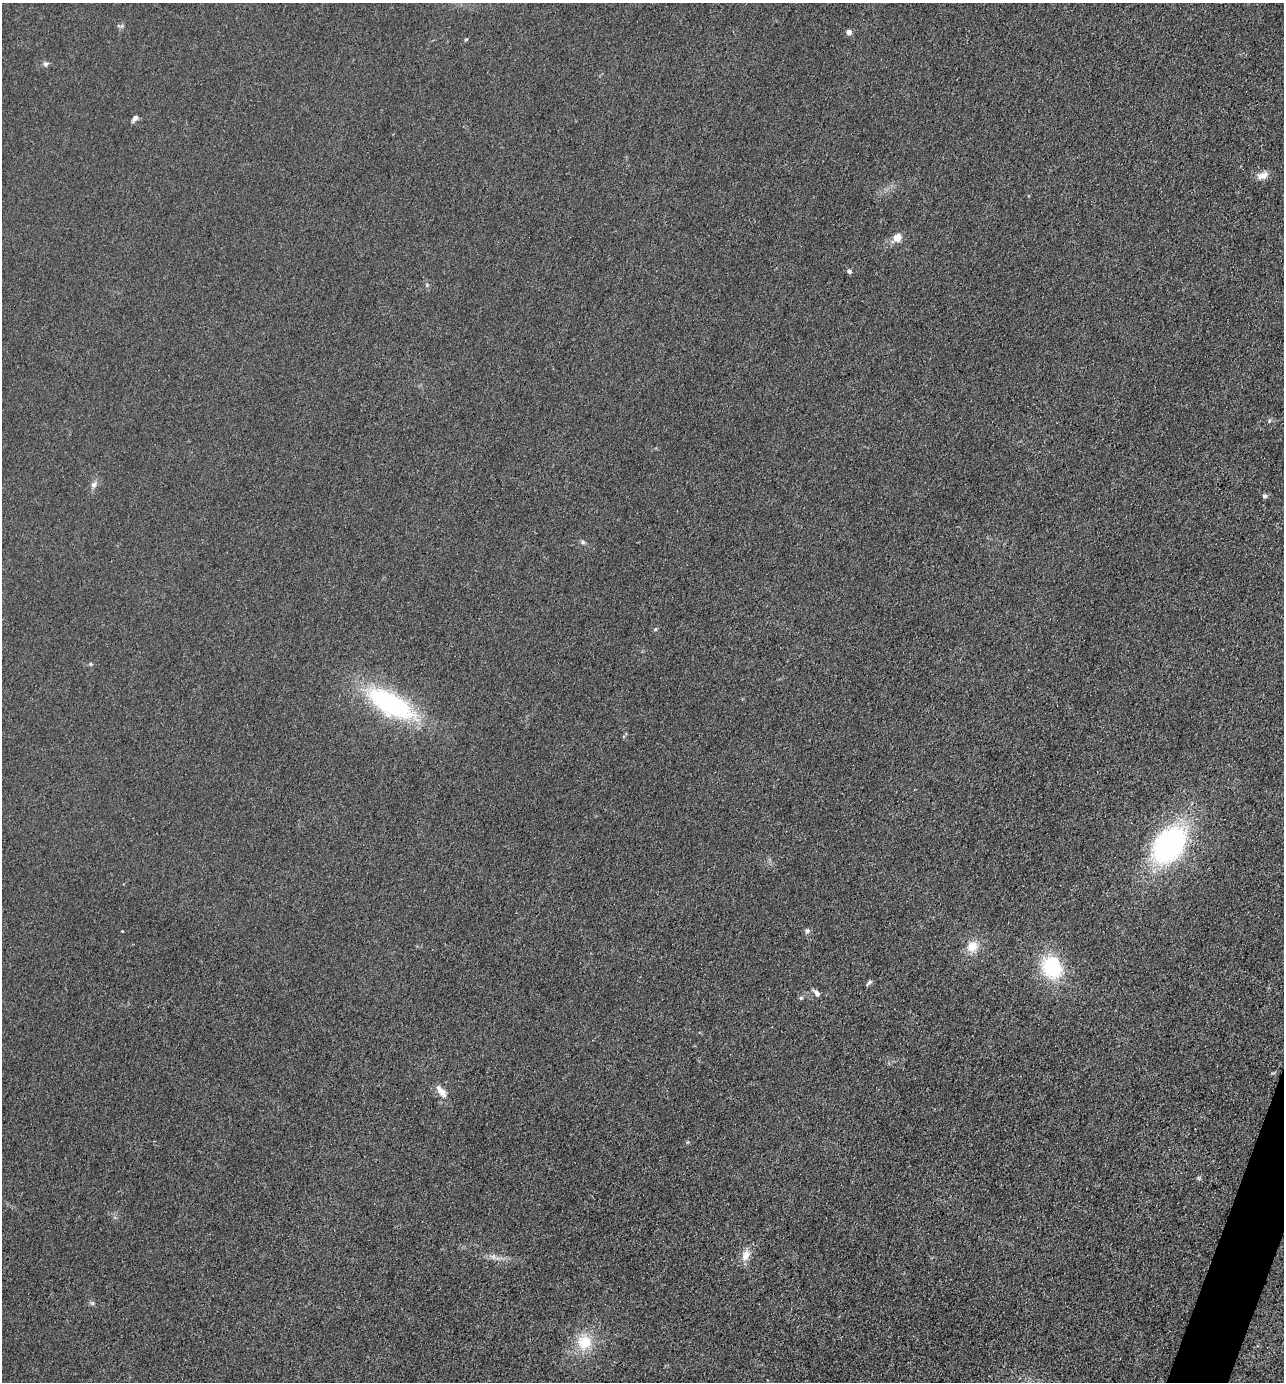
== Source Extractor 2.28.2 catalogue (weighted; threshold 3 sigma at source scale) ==
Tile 6 of 4 x 4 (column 2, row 2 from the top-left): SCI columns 1554-2835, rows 2762-4141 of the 5536 x 5523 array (HDU 1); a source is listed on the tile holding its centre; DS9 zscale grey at full resolution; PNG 1286 x 1384 px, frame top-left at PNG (2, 3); no overlay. Shown black and unused: <1% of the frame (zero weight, under 3 of 4 exposures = <1% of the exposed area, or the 3 px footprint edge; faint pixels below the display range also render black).
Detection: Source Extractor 2.28.2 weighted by HDU 2 'WHT'; one run over the whole footprint, this tile lists its part. Background 0.0282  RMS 0.0049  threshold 0.022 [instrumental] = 3 sigma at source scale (4.5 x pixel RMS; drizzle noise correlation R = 1.50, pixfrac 1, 0.05/0.05 arcsec/px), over >= 5 px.
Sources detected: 26; all 26 listed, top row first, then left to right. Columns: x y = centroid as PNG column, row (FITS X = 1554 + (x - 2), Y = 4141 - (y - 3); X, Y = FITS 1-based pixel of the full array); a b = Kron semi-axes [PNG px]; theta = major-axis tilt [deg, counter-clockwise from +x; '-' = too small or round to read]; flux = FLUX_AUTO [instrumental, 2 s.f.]
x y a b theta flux
849 32 4 4 - 4.2
466 39 6 3 19 0.44
45 64 7 6 - 1.2
134 119 10 6 51 1.7
1262 175 16 9 17 3.6
897 237 9 9 - 4.4
849 271 6 5 - 0.85
1269 421 6 4 72 0.58
94 485 9 7 70 1.9
1265 496 5 5 - 1.4
583 542 7 5 -23 0.94
655 629 5 4 - 0.67
390 704 69 27 -30 62
1169 845 34 24 51 110
807 931 7 5 74 1.1
972 947 14 13 - 6.8
1052 967 26 21 -65 30
869 983 10 4 40 0.94
817 993 10 6 -49 1.8
801 998 6 5 - 0.73
441 1091 20 9 -51 4.4
1199 1178 6 4 72 0.66
746 1255 15 10 65 4.7
493 1257 9 6 -34 1.8
92 1303 7 4 -71 0.79
584 1342 20 19 - 14